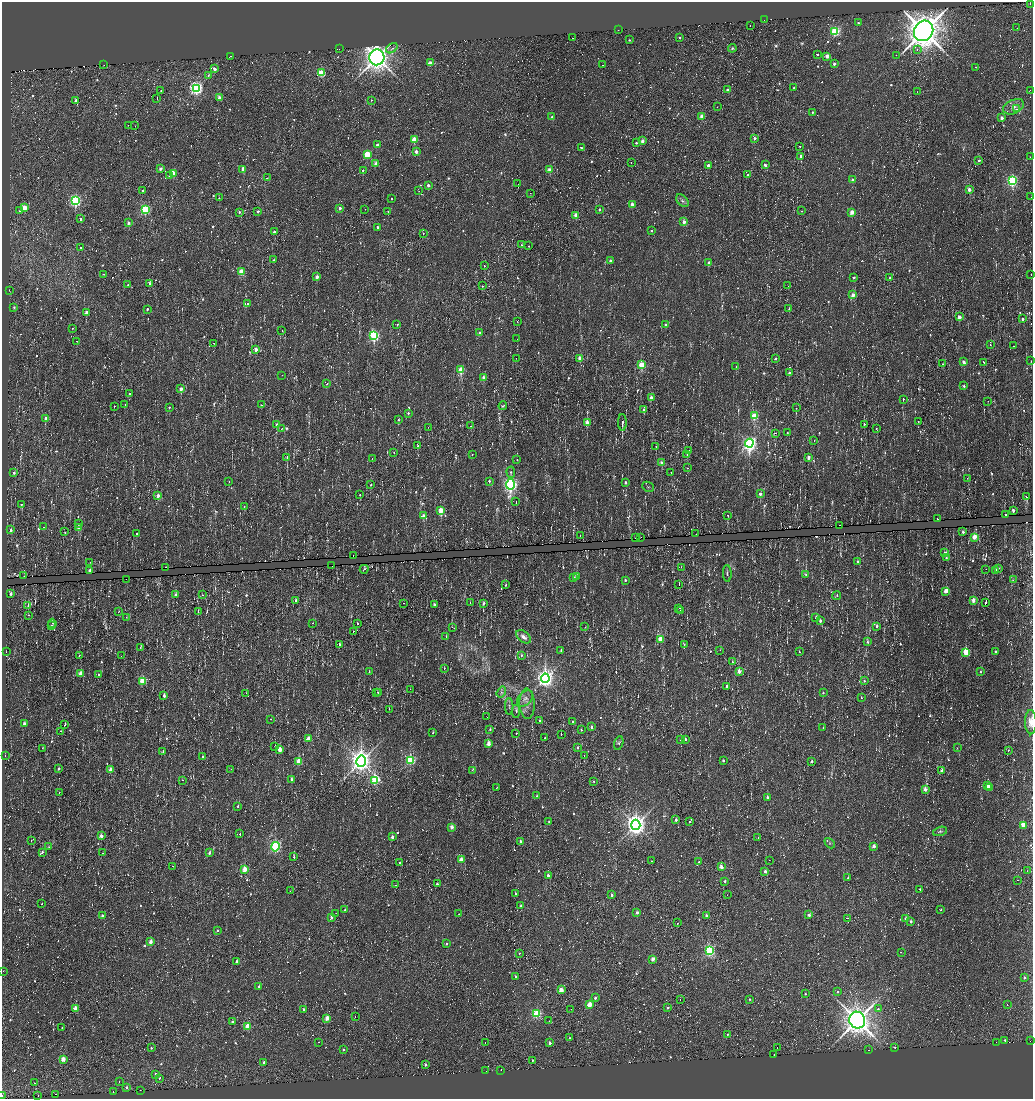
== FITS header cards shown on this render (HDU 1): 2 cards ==
NAXIS1  =                 2062
NAXIS2  =                 2193

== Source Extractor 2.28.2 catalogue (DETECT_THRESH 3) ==
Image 2062 x 2193 px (HDU 1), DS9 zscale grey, zoomed out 1/2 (1 PNG px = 2 x 2 image px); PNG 1035 x 1101 px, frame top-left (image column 2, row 2193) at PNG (2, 2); each listed source drawn as its Kron ellipse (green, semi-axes under 4 px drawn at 4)
Background 7.37e-04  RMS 0.014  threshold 0.043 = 3 sigma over >= 5 px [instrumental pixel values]
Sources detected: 1657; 339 cannot appear on this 1/2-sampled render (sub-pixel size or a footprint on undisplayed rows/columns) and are neither listed nor drawn; of the other 1318, the 500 brightest by FLUX_AUTO listed and drawn (818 fainter detections omitted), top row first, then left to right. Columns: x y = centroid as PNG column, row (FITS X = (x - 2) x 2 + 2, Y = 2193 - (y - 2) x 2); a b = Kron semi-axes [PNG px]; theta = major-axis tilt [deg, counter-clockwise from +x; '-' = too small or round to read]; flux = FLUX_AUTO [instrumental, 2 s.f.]
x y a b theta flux
1030 3 2 1 - 33
764 20 2 1 - 5.5
858 23 2 2 - 4.1
750 26 2 1 - 6.9
1017 28 2 1 - 5.2
618 30 2 1 - 9.4
835 31 3 3 - 300
924 31 10 9 - 6000
680 37 2 2 - 7
572 38 2 1 - 5.7
629 40 2 2 - 4.2
392 48 6 3 38 5.6
732 48 4 4 - 4.1
339 49 2 1 - 8.9
917 50 2 2 - 5.3
817 55 2 2 - 20
896 55 2 1 - 4.6
231 56 2 1 - 26
827 56 2 2 - 36
377 57 8 7 - 2400
430 63 3 2 - 35
834 64 2 2 - 13
104 65 2 1 - 10
603 65 2 1 - 15
975 67 2 1 - 5.1
214 69 3 2 - 13
321 73 3 3 - 130
208 75 4 3 - 4.9
196 88 4 4 - 640
794 88 2 2 - 4.1
161 90 2 2 - 6.2
727 90 2 2 - 15
1030 90 2 1 - 21
917 92 2 1 - 8.7
219 98 3 2 - 39
157 99 2 1 - 13
76 100 4 2 - 15
371 100 2 2 - 12
717 107 2 1 - 33
1014 107 11 7 25 19
1016 109 2 2 - 5.6
812 112 2 2 - 5.3
702 116 2 2 - 50
552 117 2 2 - 6.5
1002 118 2 2 - 24
128 126 2 1 - 13
135 126 2 1 - 4.8
755 138 2 2 - 17
414 140 3 2 - 89
642 141 2 2 - 27
636 143 2 2 - 7.1
377 145 2 2 - 18
799 146 2 2 - 13
581 148 2 2 - 6.1
416 151 2 2 - 21
367 154 3 3 - 140
801 156 2 2 - 16
1030 157 2 1 - 9.1
979 160 2 2 - 7.1
631 163 2 1 - 4.4
376 164 3 2 - 60
708 165 2 2 - 19
765 165 2 2 - 17
161 169 2 2 - 22
243 169 2 2 - 29
363 170 2 2 - 66
550 170 2 2 - 58
174 173 3 2 - 58
748 175 2 2 - 8.2
169 176 3 3 - 4.5
267 178 2 1 - 11
852 180 2 2 - 25
1012 181 3 3 - 450
518 184 2 1 - 17
428 185 2 2 - 17
969 189 3 2 - 33
143 190 2 2 - 8.5
419 191 2 1 - 5.6
530 193 2 1 - 12
1031 197 2 2 - 4
219 198 2 2 - 4.9
391 198 2 2 - 7.3
76 201 3 3 - 500
682 201 7 5 -45 8.1
632 204 2 2 - 31
24 208 3 3 - 90
340 208 2 2 - 15
145 209 3 3 - 300
365 209 2 1 - 6.6
600 209 2 2 - 6.1
20 211 3 3 - 4.6
258 211 2 2 - 9.9
388 211 2 2 - 5.1
801 211 2 1 - 5.7
239 212 2 2 - 5.8
852 212 3 2 - 45
576 215 3 2 - 49
80 219 2 2 - 6.9
684 222 2 2 - 22
128 223 2 2 - 20
377 227 2 2 - 8.4
651 230 2 2 - 6.2
274 232 2 2 - 13
423 233 2 2 - 11
522 245 3 2 - 4.7
529 246 2 2 - 5.1
80 248 2 2 - 4.1
274 260 2 2 - 5.3
610 260 2 2 - 7.6
709 262 3 2 - 9.1
484 266 2 2 - 19
241 271 3 2 - 74
103 274 2 1 - 11
1031 274 2 1 - 18
317 277 2 2 - 31
854 277 2 2 - 6.2
890 278 2 2 - 8.6
150 283 2 2 - 17
128 285 2 2 - 4.1
482 286 2 1 - 28
788 286 2 1 - 5.3
9 290 2 2 - 4.3
853 295 3 2 - 28
248 304 2 2 - 12
14 307 3 2 - 4.7
147 309 2 2 - 9.1
789 309 2 1 - 5.8
86 312 2 2 - 21
959 317 3 2 - 40
1022 319 2 2 - 12
517 321 2 2 - 5.3
397 324 2 2 - 7.4
665 325 2 2 - 11
73 328 2 2 - 6.7
282 331 2 1 - 5.9
480 333 2 2 - 18
374 336 4 3 - 380
517 339 2 1 - 5.9
77 341 2 1 - 37
214 343 2 1 - 11
990 344 2 1 - 7.3
1014 346 2 2 - 5.7
256 349 3 2 - 30
516 358 2 1 - 6.9
580 358 3 2 - 50
776 358 2 2 - 8.5
1031 361 2 1 - 24
964 362 3 2 - 20
984 362 2 1 - 9.2
943 364 2 2 - 8.3
642 365 3 3 - 150
736 367 2 2 - 4.2
461 370 3 2 - 110
789 372 3 2 - 7.4
282 375 2 1 - 4.8
484 378 3 2 - 35
327 383 2 1 - 15
964 386 2 2 - 6.8
181 389 3 2 - 34
130 394 2 2 - 5.7
651 397 2 2 - 24
903 399 2 2 - 8.7
988 401 2 1 - 12
125 404 2 2 - 9.4
261 405 2 1 - 6
114 406 2 1 - 6.2
503 406 4 2 - 4.6
169 407 2 2 - 5.5
796 408 2 1 - 5.7
644 410 3 2 - 16
408 413 2 2 - 7.3
754 416 3 3 - 110
45 418 3 2 - 13
398 420 3 2 - 4.2
918 421 3 2 - 9.4
587 422 3 2 - 41
622 422 8 2 -89 6.9
864 424 3 2 - 4
277 425 3 2 - 36
470 426 2 2 - 4.8
428 427 2 1 - 4.8
281 429 2 1 - 4.9
876 429 2 1 - 17
775 433 2 1 - 23
787 433 2 2 - 4.3
814 440 2 2 - 5.4
749 443 4 4 - 1000
418 445 2 1 - 20
656 447 2 1 - 7.3
688 450 2 2 - 21
394 452 2 1 - 18
472 455 2 1 - 16
687 455 2 1 - 5.8
287 457 2 2 - 49
808 457 3 2 - 27
372 458 2 1 - 9.9
517 459 2 1 - 13
661 463 3 2 - 27
687 468 2 1 - 9.8
511 472 5 3 - 5.4
671 472 2 1 - 8.7
14 473 3 2 - 8.1
967 478 2 2 - 7.6
229 481 2 1 - 26
489 481 2 2 - 6.5
625 482 2 2 - 12
510 484 5 4 - 760
371 485 2 2 - 4.5
648 487 6 4 -25 4.9
760 494 3 2 - 20
360 495 2 1 - 32
158 496 3 2 - 24
1026 497 4 2 - 10
516 502 2 1 - 18
22 504 2 2 - 8.7
244 506 3 2 - 4
441 510 3 2 - 84
1013 510 3 2 - 17
1005 514 2 1 - 6.1
728 515 2 2 - 6.9
423 516 3 3 - 42
938 519 2 1 - 17
78 523 2 2 - 11
839 525 2 1 - 4.3
43 527 2 2 - 10
79 528 3 3 - 22
11 530 3 2 - 10
65 532 2 2 - 20
963 532 2 2 - 8.2
137 534 2 2 - 4.4
696 534 2 1 - 9.1
580 535 2 1 - 34
641 537 2 1 - 23
974 537 3 2 - 76
636 538 2 1 - 11
945 552 2 2 - 8.4
353 556 2 2 - 31
946 558 2 2 - 4.4
90 562 2 1 - 6.9
857 562 2 2 - 7.7
332 566 2 2 - 58
165 567 2 1 - 14
681 567 2 1 - 7.8
999 568 2 2 - 5.1
364 569 4 2 - 7.8
986 569 2 1 - 6.8
90 570 2 2 - 31
996 570 2 2 - 15
727 573 8 3 -87 5
806 575 3 2 - 4.9
24 576 2 1 - 10
576 577 3 2 - 24
574 578 2 2 - 6.5
126 579 2 1 - 19
625 580 2 2 - 6
1013 580 2 2 - 9.7
506 585 2 2 - 4.9
679 585 2 1 - 11
946 591 3 2 - 57
11 594 3 2 - 9.2
175 594 2 2 - 10
202 595 2 1 - 6.7
837 596 4 3 - 4.3
296 601 3 2 - 4.8
973 601 3 2 - 41
986 602 2 1 - 99
404 603 2 1 - 8.1
470 603 2 1 - 5.6
483 603 3 3 - 7
28 605 3 1 - 11
434 605 2 2 - 10
679 608 2 2 - 5.9
681 610 2 1 - 11
118 611 2 1 - 4.3
198 612 3 2 - 14
29 615 2 1 - 6.6
126 617 2 1 - 7.1
816 617 4 2 - 7.2
820 621 3 2 - 9.4
52 623 4 2 - 13
313 623 2 2 - 15
358 623 2 1 - 24
52 626 2 2 - 6.3
877 626 3 2 - 9.3
452 627 2 1 - 26
585 627 2 1 - 8.1
353 632 2 1 - 26
446 637 2 1 - 17
523 637 8 5 -38 17
660 639 3 3 - 62
868 642 3 2 - 6
339 644 2 2 - 5.9
684 644 3 2 - 4.2
141 647 4 2 - 4.1
561 650 2 2 - 6.1
720 650 2 1 - 24
6 652 2 1 - 4.3
799 652 2 2 - 6
966 652 3 3 - 100
996 652 2 2 - 7
79 655 2 1 - 7.8
521 655 3 2 - 5.1
121 656 2 1 - 8.3
732 662 4 2 - 5.3
444 668 2 1 - 17
370 671 3 2 - 9
739 671 3 2 - 32
980 672 2 2 - 4.2
80 674 3 2 - 39
98 674 2 2 - 4.8
545 678 5 4 - 1300
142 681 3 3 - 120
864 681 3 2 - 4.3
727 686 2 2 - 8
410 689 2 1 - 4.2
377 692 2 1 - 6.1
379 692 3 2 - 5.3
501 692 6 3 56 6
246 693 2 1 - 5.6
823 693 2 2 - 4
164 696 3 2 - 17
525 698 9 6 45 15
861 698 2 2 - 4.6
527 704 15 7 -88 22
509 706 8 3 -88 5.3
389 709 2 2 - 5.2
516 711 6 3 87 8.2
487 717 2 1 - 4.2
271 719 2 1 - 7
539 720 2 2 - 5.9
572 721 2 1 - 4.6
1031 722 12 5 -89 27
24 724 3 2 - 19
65 725 2 2 - 7.5
591 727 2 2 - 10
823 728 2 2 - 6.2
490 729 2 2 - 5.7
581 730 2 2 - 4.3
60 731 2 1 - 11
433 733 2 2 - 5.4
516 734 2 2 - 13
561 735 2 2 - 7.1
544 738 2 1 - 4
308 739 3 3 - 41
681 739 2 1 - 12
685 739 3 2 - 7.4
619 743 7 4 73 5.5
488 744 3 2 - 47
275 746 2 2 - 18
578 747 2 2 - 5.6
42 748 2 1 - 5.6
957 748 2 2 - 4.8
280 750 3 2 - 57
163 751 2 1 - 4.7
1008 751 2 1 - 22
5 755 2 1 - 8.6
584 755 2 1 - 13
203 757 2 2 - 6.2
361 761 6 5 - 2500
410 761 3 3 - 270
723 761 2 2 - 7
812 761 2 2 - 11
299 762 3 3 - 94
59 769 2 2 - 6.4
231 769 2 1 - 5.1
110 770 3 2 - 38
473 770 3 2 - 7.9
942 770 2 2 - 15
291 779 2 2 - 11
183 780 2 1 - 5.3
375 780 4 3 - 210
594 781 2 2 - 19
988 785 3 2 - 52
496 788 2 1 - 4.3
989 788 2 2 - 5.5
925 789 2 2 - 38
59 793 2 1 - 34
537 796 3 2 - 5.4
767 797 2 2 - 10
238 806 2 2 - 4.3
676 820 2 2 - 13
549 822 2 2 - 4.7
690 822 2 2 - 4
636 825 5 4 - 2000
1023 825 3 2 - 62
452 827 2 2 - 32
940 831 7 4 15 5.9
240 834 2 1 - 10
101 836 2 2 - 34
392 837 2 2 - 15
758 837 2 1 - 7.1
31 840 2 1 - 4.5
521 841 2 2 - 20
830 843 6 3 -45 4.2
874 846 2 2 - 20
49 847 3 3 - 4.2
275 847 4 4 - 270
42 852 2 2 - 11
102 853 2 1 - 6.1
209 853 2 2 - 8.5
294 857 2 2 - 33
461 860 3 2 - 59
769 860 2 1 - 6.5
652 861 2 1 - 8.1
699 862 2 2 - 4.1
400 863 2 2 - 7.5
173 866 2 1 - 4.8
721 867 2 2 - 29
245 869 3 2 - 71
765 871 2 2 - 22
1027 871 2 2 - 42
548 875 2 2 - 14
848 877 2 2 - 4.1
1018 880 2 1 - 5.3
725 881 2 2 - 8.1
437 884 2 2 - 16
395 885 2 2 - 10
919 889 2 2 - 5.4
290 891 2 1 - 4.7
515 894 2 1 - 30
611 895 3 2 - 9.6
727 895 2 1 - 6.7
42 904 2 1 - 16
521 906 2 2 - 8.1
345 910 2 2 - 11
940 910 2 1 - 5.2
336 913 2 1 - 13
637 913 2 2 - 15
459 914 2 1 - 8.2
706 915 2 2 - 5.6
809 915 2 2 - 12
102 916 2 2 - 11
331 917 3 2 - 18
847 918 2 2 - 10
906 919 2 2 - 24
911 921 2 2 - 13
678 923 2 2 - 23
217 930 3 2 - 4.9
151 942 3 2 - 29
447 944 2 2 - 6.9
709 951 4 3 - 410
901 952 2 2 - 4.4
519 954 2 2 - 13
653 959 2 2 - 36
237 961 2 2 - 8.1
3 971 2 2 - 25
516 977 2 2 - 18
1025 978 2 2 - 8.5
259 986 2 2 - 9.5
561 990 2 2 - 53
838 992 2 2 - 5.2
805 994 2 2 - 5.3
595 998 2 2 - 9.8
680 999 2 1 - 11
750 999 2 2 - 4.3
1007 1004 2 1 - 24
590 1005 3 3 - 58
75 1008 3 2 - 56
668 1008 2 2 - 5.5
303 1009 2 2 - 7
571 1009 2 1 - 4.4
878 1009 3 3 - 4.9
537 1014 3 3 - 250
355 1016 2 1 - 9.1
327 1018 3 2 - 54
857 1020 8 8 - 3700
549 1021 2 1 - 5.9
232 1022 2 2 - 10
248 1026 3 2 - 86
62 1028 2 1 - 17
727 1034 2 2 - 4.4
570 1038 2 2 - 4.1
1005 1040 2 2 - 4.7
1030 1041 2 1 - 5.3
318 1042 2 2 - 12
996 1042 2 1 - 4.8
485 1043 2 1 - 11
550 1043 2 2 - 16
895 1047 2 2 - 7.2
151 1048 2 2 - 5
777 1048 2 1 - 5.1
344 1049 2 2 - 8.8
869 1050 2 2 - 18
774 1055 2 2 - 18
63 1059 3 2 - 65
532 1060 2 2 - 4.8
264 1062 2 2 - 11
425 1065 2 2 - 12
501 1070 2 2 - 31
486 1071 2 1 - 4.2
156 1074 2 2 - 11
159 1078 3 2 - 4.1
119 1081 2 2 - 5.2
34 1083 2 1 - 10
126 1087 2 2 - 9.3
140 1090 2 1 - 11
113 1092 2 1 - 24
55 1094 2 1 - 9.4
2 1096 2 1 - 24
38 1096 2 1 - 13
At the frame edge (FLAGS 8, measured only in part): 3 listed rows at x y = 1030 3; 1031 722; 2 1096
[818 fainter detections neither listed nor drawn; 339 sub-pixel or undisplayed-footprint detections neither listed nor drawn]